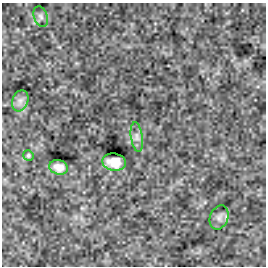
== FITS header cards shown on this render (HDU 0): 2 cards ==
NAXIS1  =                  264
NAXIS2  =                  264

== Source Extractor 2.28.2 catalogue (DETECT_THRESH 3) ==
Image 264 x 264 px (HDU 0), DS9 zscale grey, 1 PNG px = 1 image px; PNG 268 x 268 px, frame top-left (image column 1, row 264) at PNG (2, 3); each listed source drawn as its Kron ellipse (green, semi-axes under 4 px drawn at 4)
Background -1.88e-34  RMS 1.4e-32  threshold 4.21e-32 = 3 sigma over >= 5 px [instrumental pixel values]
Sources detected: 7; all 7 listed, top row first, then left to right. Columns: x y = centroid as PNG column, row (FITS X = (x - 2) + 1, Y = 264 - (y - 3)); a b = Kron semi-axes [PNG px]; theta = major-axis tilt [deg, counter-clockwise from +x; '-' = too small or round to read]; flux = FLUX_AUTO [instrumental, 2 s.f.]
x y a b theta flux
41 16 10 7 -70 3.6e-30
20 101 11 7 70 4.8e-30
137 137 15 6 -82 5.0e-30
28 155 5 5 - 1.6e-30
114 162 12 8 -11 1.2e-29
59 167 9 7 -15 6.9e-30
219 217 12 9 69 5.1e-30